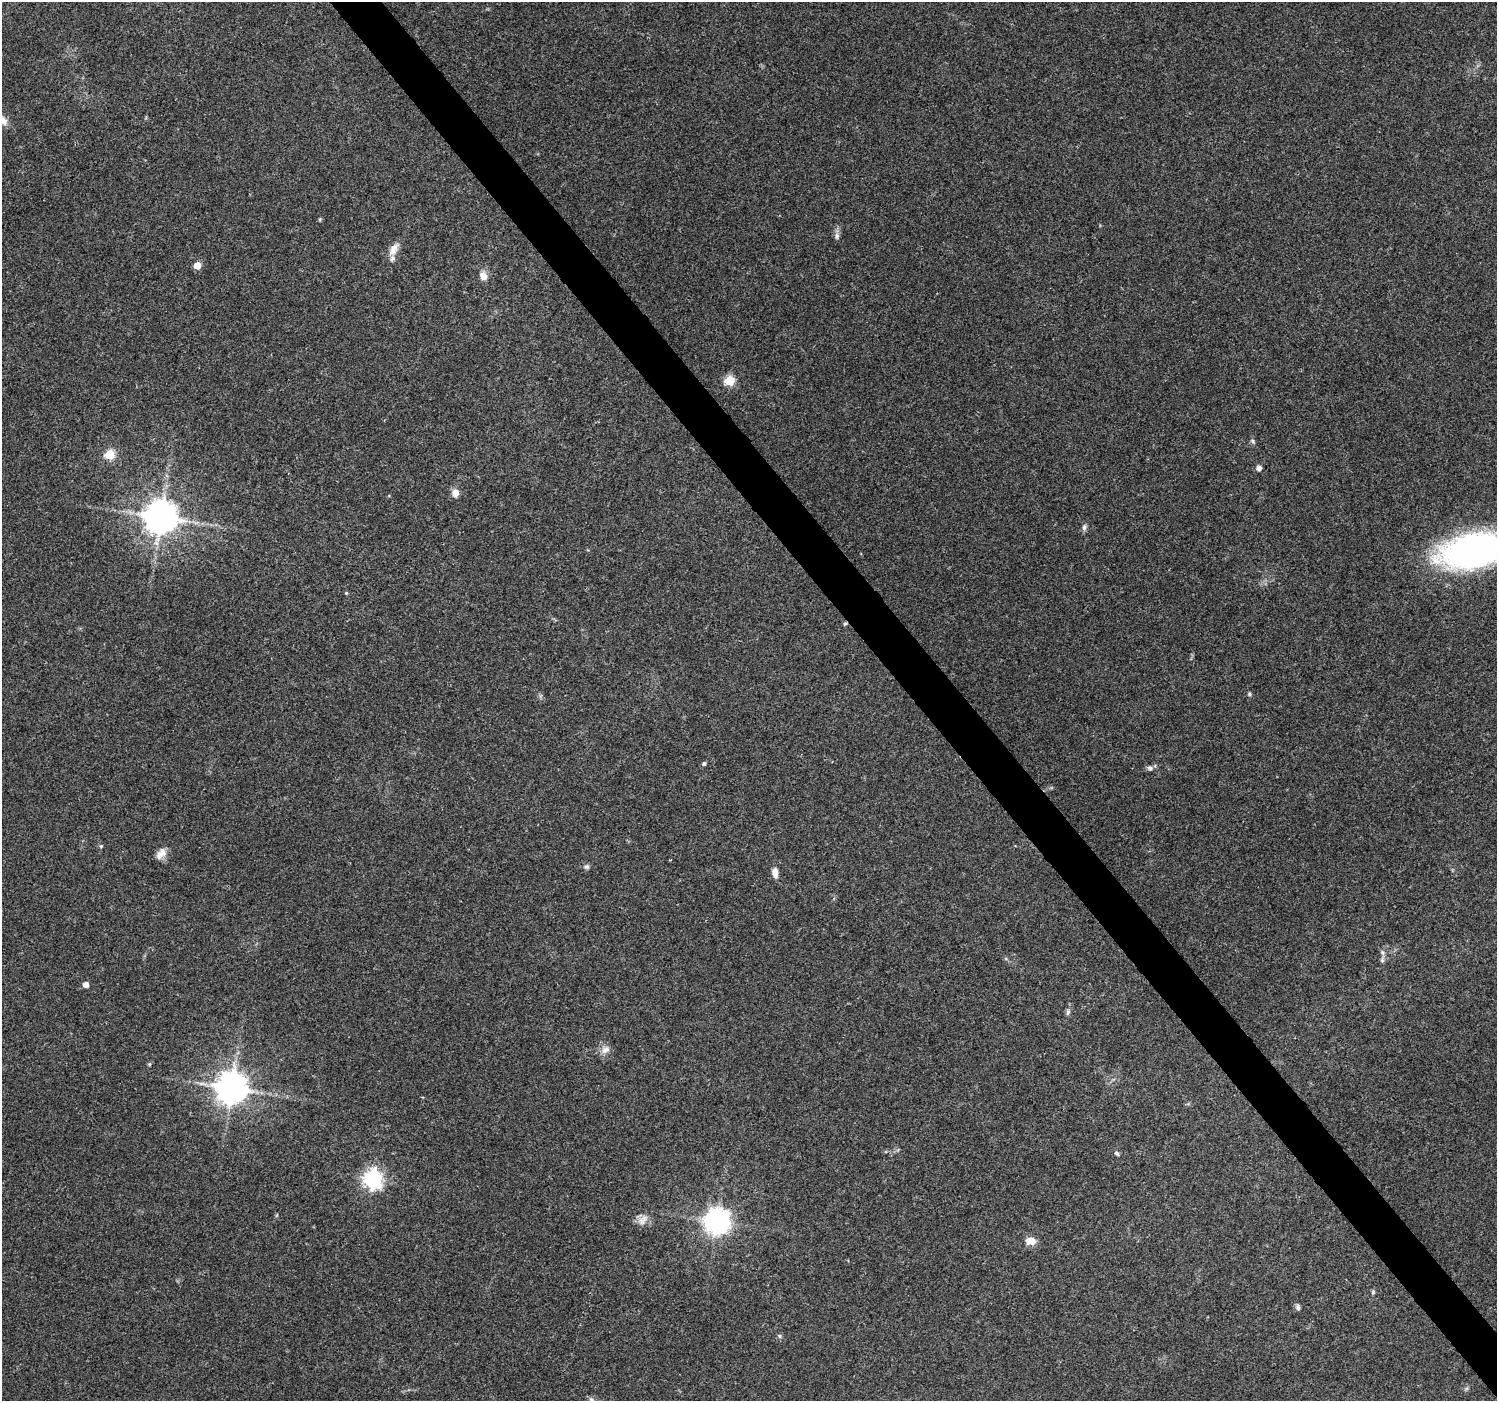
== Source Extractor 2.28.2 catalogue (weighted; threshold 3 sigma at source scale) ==
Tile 6 of 4 x 4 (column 2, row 2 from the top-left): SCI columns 1496-2990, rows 2933-4331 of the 5984 x 5930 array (HDU 1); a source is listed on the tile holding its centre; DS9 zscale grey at full resolution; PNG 1499 x 1403 px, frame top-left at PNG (2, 2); no overlay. Shown black and unused: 3% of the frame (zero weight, under 3 of 4 exposures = <1% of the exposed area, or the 3 px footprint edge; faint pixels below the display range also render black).
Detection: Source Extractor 2.28.2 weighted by HDU 2 'WHT'; one run over the whole footprint, this tile lists its part. Background 0.0621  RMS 0.004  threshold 0.0182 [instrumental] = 3 sigma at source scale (4.5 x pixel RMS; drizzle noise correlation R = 1.50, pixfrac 1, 0.0396/0.0396 arcsec/px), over >= 5 px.
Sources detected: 37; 1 inside a brighter listed object's ellipse — not listed separately; the other 36 listed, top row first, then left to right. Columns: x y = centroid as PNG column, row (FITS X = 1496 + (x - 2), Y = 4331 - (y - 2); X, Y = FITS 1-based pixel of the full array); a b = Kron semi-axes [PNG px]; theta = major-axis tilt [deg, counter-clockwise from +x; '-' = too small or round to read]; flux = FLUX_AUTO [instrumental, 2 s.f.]
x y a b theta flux
320 219 5 4 - 0.47
837 236 9 7 90 1.4
394 249 20 9 60 3.7
197 266 5 5 - 8.6
483 276 10 8 -57 3.4
729 381 5 5 - 27
1253 441 7 5 -29 0.74
109 455 5 5 - 23
1259 468 6 6 - 1.8
455 493 10 8 78 3
161 517 9 9 - 930
1084 527 10 6 82 1.1
1472 551 55 27 14 150
346 593 5 4 - 0.42
845 624 6 4 60 0.59
1249 694 6 4 -70 0.55
704 764 5 4 - 1.1
1150 768 9 7 -10 1.3
101 846 5 4 - 0.51
161 853 15 9 50 3.3
587 867 8 6 22 1.1
775 872 11 7 -82 3
1382 953 7 7 - 1.1
1382 960 10 5 78 1.1
86 984 4 4 - 3.7
1068 1012 10 6 82 1.1
605 1050 13 9 37 2.6
232 1088 9 9 - 750
1117 1153 7 4 -48 0.76
373 1179 7 7 - 190
643 1220 18 10 48 3.3
717 1221 8 8 - 410
1030 1241 10 8 -6 4.6
1373 1292 6 5 - 0.66
1298 1307 7 6 - 1.1
779 1336 7 5 -24 0.74
Overlapping masked pixels (flux is a lower limit): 1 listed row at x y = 845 624
Isophote crosses this tile's border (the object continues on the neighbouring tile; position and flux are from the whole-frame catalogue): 1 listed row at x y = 1472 551